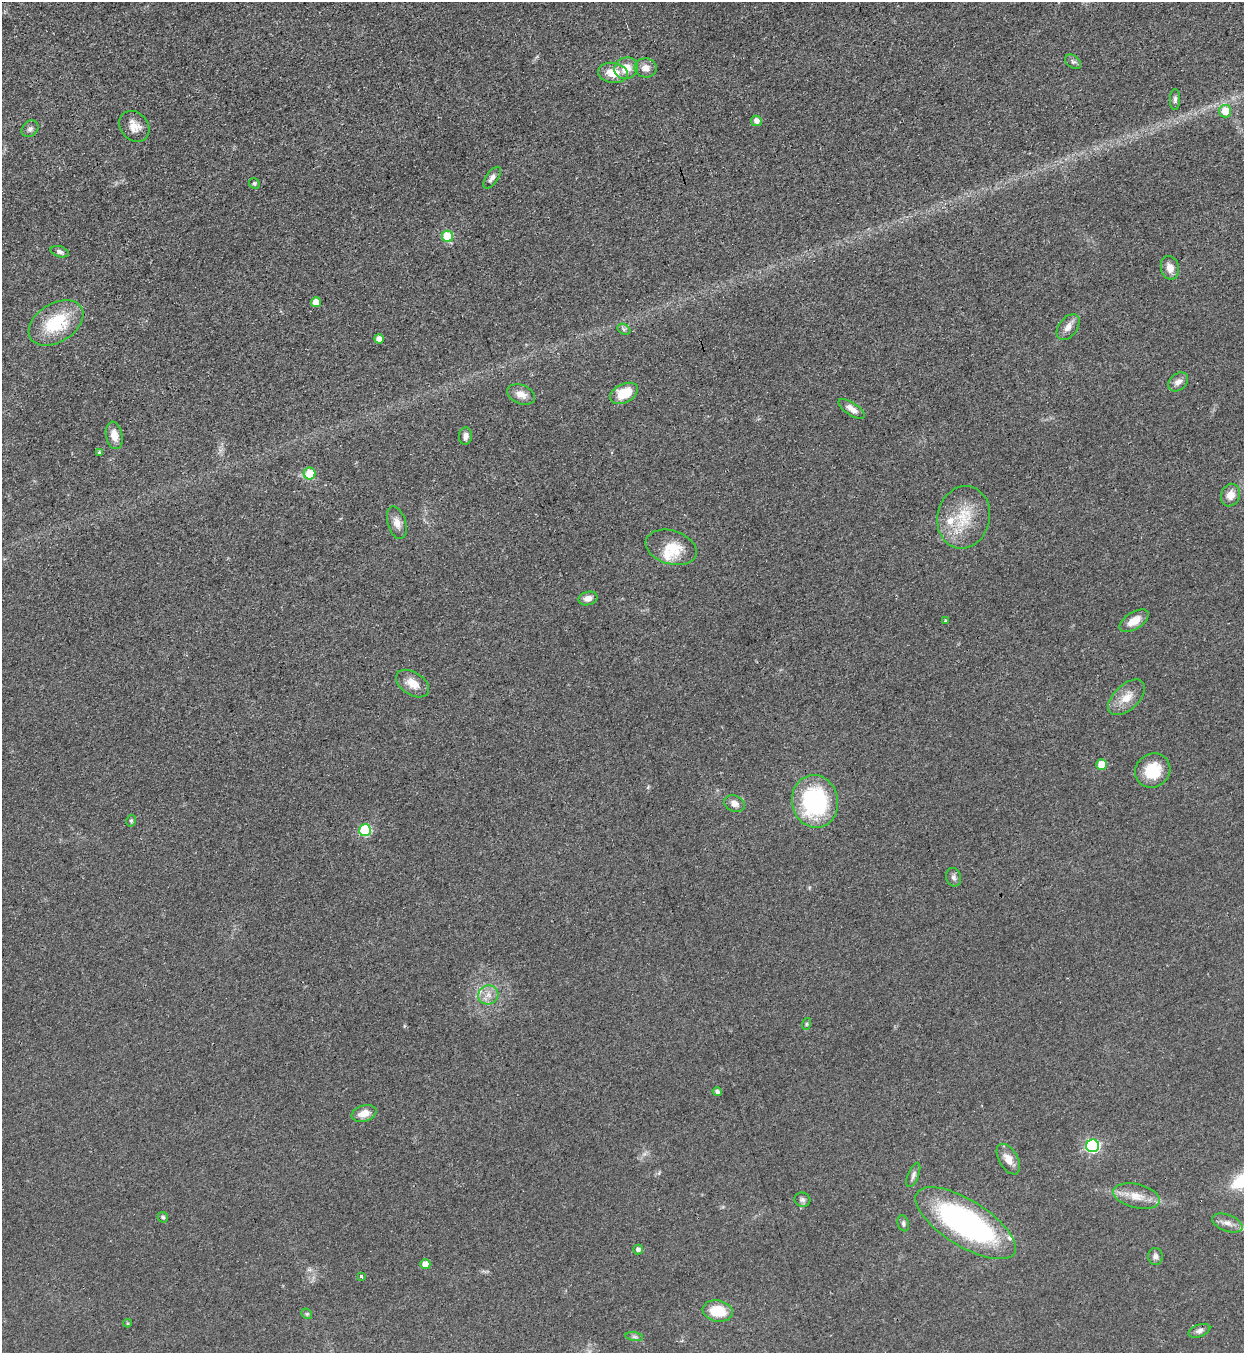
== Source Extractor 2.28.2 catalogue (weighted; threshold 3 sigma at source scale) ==
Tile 11 of 4 x 4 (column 3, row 3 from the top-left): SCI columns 2794-4035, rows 1388-2738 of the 5457 x 5478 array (HDU 1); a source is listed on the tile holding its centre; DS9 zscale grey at full resolution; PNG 1246 x 1355 px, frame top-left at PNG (2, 2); each listed source drawn as its Kron ellipse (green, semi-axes under 4 px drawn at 4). Shown black and unused: <1% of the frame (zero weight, under 3 of 4 exposures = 5% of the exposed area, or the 3 px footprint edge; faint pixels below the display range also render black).
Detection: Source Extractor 2.28.2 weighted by HDU 2 'WHT'; one run over the whole footprint, this tile lists its part. Background 0.0524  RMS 0.0057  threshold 0.0258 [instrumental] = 3 sigma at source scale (4.5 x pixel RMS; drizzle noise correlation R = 1.50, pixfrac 1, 0.05/0.05 arcsec/px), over >= 5 px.
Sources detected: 69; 4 inside a brighter listed object's ellipse — not listed separately; the other 65 listed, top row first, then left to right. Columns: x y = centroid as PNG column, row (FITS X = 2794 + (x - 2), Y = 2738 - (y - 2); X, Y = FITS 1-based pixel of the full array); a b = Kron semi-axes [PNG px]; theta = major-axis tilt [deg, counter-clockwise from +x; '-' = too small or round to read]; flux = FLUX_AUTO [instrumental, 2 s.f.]
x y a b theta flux
1073 62 9 6 -38 1.7
626 68 12 10 24 8.6
646 68 11 9 -5 4.4
613 73 15 10 -7 9.9
1175 99 10 5 89 1.6
1225 111 6 6 - 9.3
756 121 5 5 - 3.3
134 126 17 13 -49 6.4
30 129 9 7 43 2.1
492 178 12 6 54 2.7
254 183 6 5 - 0.97
448 236 6 5 - 26
60 252 9 5 -17 1.7
1170 268 12 9 -77 5.1
316 302 5 5 - 7.1
56 323 30 19 32 30
1068 327 15 9 53 4.4
624 329 7 5 -31 1.2
379 339 5 4 - 4.5
1178 382 11 8 42 3.4
624 393 15 9 26 14
521 394 14 9 -22 5.5
852 409 15 6 -34 4.3
114 435 14 8 -78 6.2
465 436 8 6 85 2.8
99 452 4 3 - 0.7
310 473 6 6 - 17
1231 495 11 9 68 5.6
964 517 31 26 76 23
397 523 17 9 -73 4.8
671 547 26 17 -17 16
588 598 10 6 13 3.8
946 620 3 3 - 1.4
1134 621 16 8 32 7.2
413 684 18 11 -33 7.6
1127 697 22 12 43 8.9
1101 765 5 5 - 13
1153 771 18 16 35 17
815 801 26 23 -78 75
734 804 11 8 -22 3.9
131 821 6 4 77 0.98
365 830 6 6 - 50
954 877 9 7 -73 1.9
488 995 10 9 - 4.6
806 1024 6 4 71 0.85
717 1092 4 4 - 1.8
364 1113 13 8 16 7
1093 1146 6 6 - 91
1008 1159 17 9 -60 6.3
913 1175 13 5 68 2.1
1137 1196 24 12 -13 9.3
802 1200 8 7 - 1.6
163 1217 5 5 - 0.93
903 1223 8 5 -73 1.3
966 1223 57 23 -32 140
1227 1223 16 8 -21 4.3
638 1250 5 4 - 2.1
1155 1256 8 7 - 2.3
425 1264 5 5 - 7
361 1276 4 3 - 1
718 1311 15 10 -10 17
307 1314 6 4 -44 0.94
128 1323 4 4 - 0.6
1199 1331 11 6 19 2.2
634 1337 9 4 -9 1.4